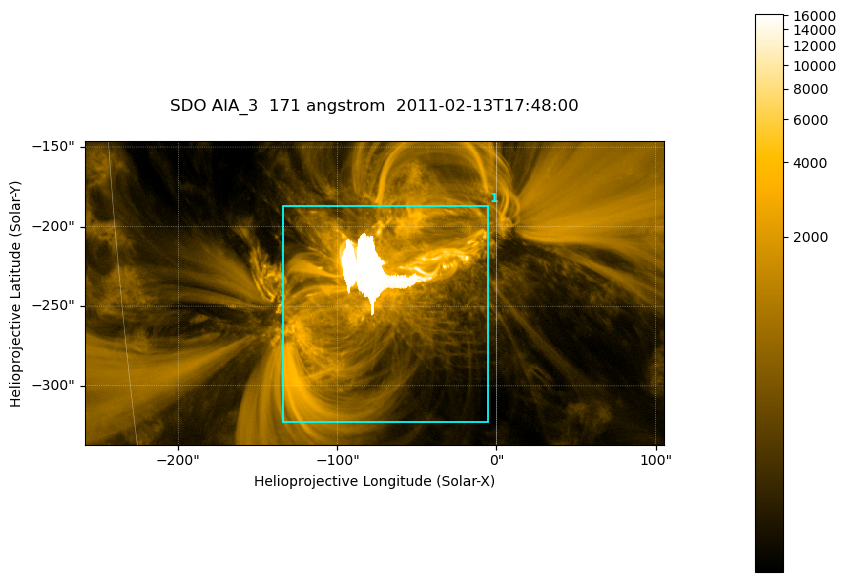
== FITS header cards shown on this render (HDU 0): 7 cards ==
TELESCOP= 'SDO     '           /
INSTRUME= 'AIA_3   '           /
WAVELNTH=                  171 /
WAVEUNIT= 'angstrom'           /
DATE-OBS= '2011-02-13T17:48:00.34' /
CTYPE1  = 'HPLN-TAN'           /
CTYPE2  = 'HPLT-TAN'           /

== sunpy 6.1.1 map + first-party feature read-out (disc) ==
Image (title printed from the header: SDO AIA_3  171 angstrom  2011-02-13T17:48:00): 607 x 318 px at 0.599 arcsec/px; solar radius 972 arcsec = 1622 px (partial field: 2.3% of the solar disc is inside the frame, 100% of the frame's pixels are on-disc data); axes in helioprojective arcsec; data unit not stated in the header (colour bar unlabelled)
Pointing: header CRPIX1/2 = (2056.06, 2043.72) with CRVAL1/2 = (0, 0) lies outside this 607 x 318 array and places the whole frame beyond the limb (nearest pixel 1.39 R_sun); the SolarSoft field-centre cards XCEN/YCEN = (-76.51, -241.7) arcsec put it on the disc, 1318 arcsec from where CRPIX/CRVAL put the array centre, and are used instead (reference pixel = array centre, CRVAL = XCEN/YCEN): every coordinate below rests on XCEN/YCEN
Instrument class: DISC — disc imager (sunpy class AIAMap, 171 A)
Bright regions (active regions / flare kernels): reference = the on-disc median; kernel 5 px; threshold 5 sigma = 1685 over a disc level ~336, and >= 1.15x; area >= 193 px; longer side >= 4 px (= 2.4 arcsec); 1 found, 1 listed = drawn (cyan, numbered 1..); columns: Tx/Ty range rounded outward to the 2 arcsec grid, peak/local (2 s.f.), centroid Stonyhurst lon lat
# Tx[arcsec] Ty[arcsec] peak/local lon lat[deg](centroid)
1 -136..-4 -324..-186 49 -5 -21